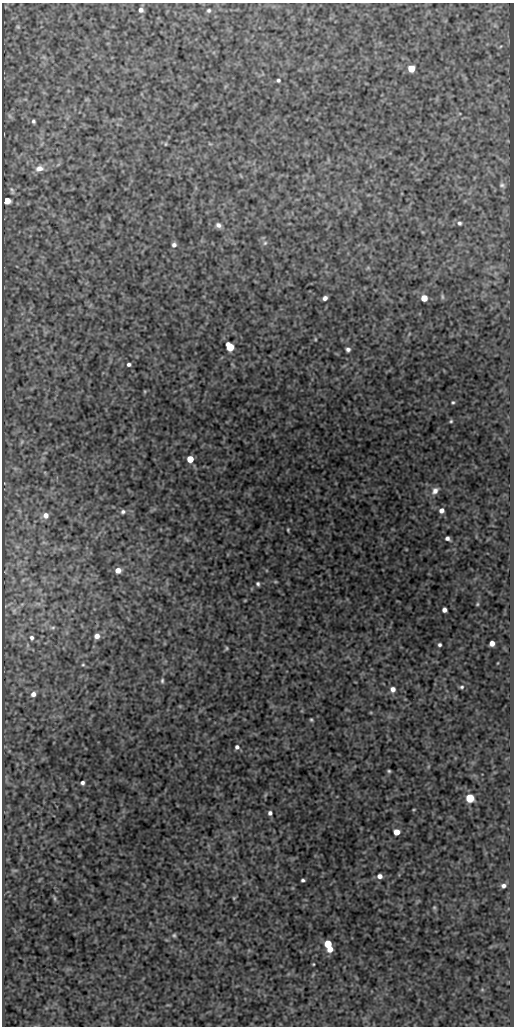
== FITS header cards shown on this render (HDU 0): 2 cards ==
NAXIS1  =                  512
NAXIS2  =                 1024

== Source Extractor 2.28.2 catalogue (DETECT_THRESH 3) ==
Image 512 x 1024 px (HDU 0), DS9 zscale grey, 1 PNG px = 1 image px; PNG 516 x 1028 px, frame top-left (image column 1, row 1024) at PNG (2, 3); no overlay
Background 298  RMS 0.76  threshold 2.29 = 3 sigma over >= 5 px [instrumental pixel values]
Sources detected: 67; all 67 listed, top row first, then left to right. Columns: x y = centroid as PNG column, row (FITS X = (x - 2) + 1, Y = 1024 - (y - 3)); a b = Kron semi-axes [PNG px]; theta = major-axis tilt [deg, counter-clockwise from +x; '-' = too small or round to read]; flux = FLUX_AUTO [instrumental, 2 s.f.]
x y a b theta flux
141 10 5 5 - 200
209 10 5 4 - 87
18 27 5 4 - 63
411 68 5 5 - 1000
278 80 4 3 - 97
33 121 4 3 - 85
166 144 5 3 - 45
210 144 6 3 -18 51
39 168 10 7 12 330
502 185 6 5 - 110
12 191 11 4 -71 99
7 201 5 5 - 830
459 223 6 5 - 110
218 225 7 6 - 180
265 243 6 5 - 95
174 245 5 5 - 160
442 297 8 4 -82 78
325 298 5 4 - 200
424 298 5 5 - 620
315 339 5 3 - 46
230 347 6 5 - 1500
348 349 4 4 - 140
129 364 4 4 - 120
453 402 3 3 - 62
451 421 4 4 - 58
190 459 5 5 - 870
435 491 10 7 50 280
441 510 6 6 - 240
123 512 7 5 18 130
46 515 7 7 - 270
288 530 3 2 - 51
447 538 5 4 - 170
118 570 5 5 - 340
258 584 4 3 - 97
245 600 5 3 - 39
477 604 4 4 - 54
444 610 4 4 - 220
53 627 8 4 1 86
97 636 5 5 - 280
32 638 5 4 - 110
492 643 5 4 - 340
439 645 4 3 - 94
226 648 6 4 59 72
83 665 5 4 - 65
162 681 8 5 89 110
462 687 5 4 - 85
393 689 5 5 - 240
33 694 6 5 - 230
311 720 4 3 - 64
237 747 5 5 - 150
389 771 4 3 - 67
82 783 4 4 - 130
265 795 7 4 71 66
470 798 5 5 - 2100
414 809 4 3 - 44
270 813 4 4 - 150
396 832 5 5 - 620
380 876 5 5 - 250
303 880 4 3 - 94
503 886 5 4 - 160
55 898 7 3 -81 69
234 898 5 4 - 55
434 908 6 5 - 72
174 935 5 4 - 78
328 944 5 5 - 1600
330 949 5 5 - 460
313 964 3 2 - 42